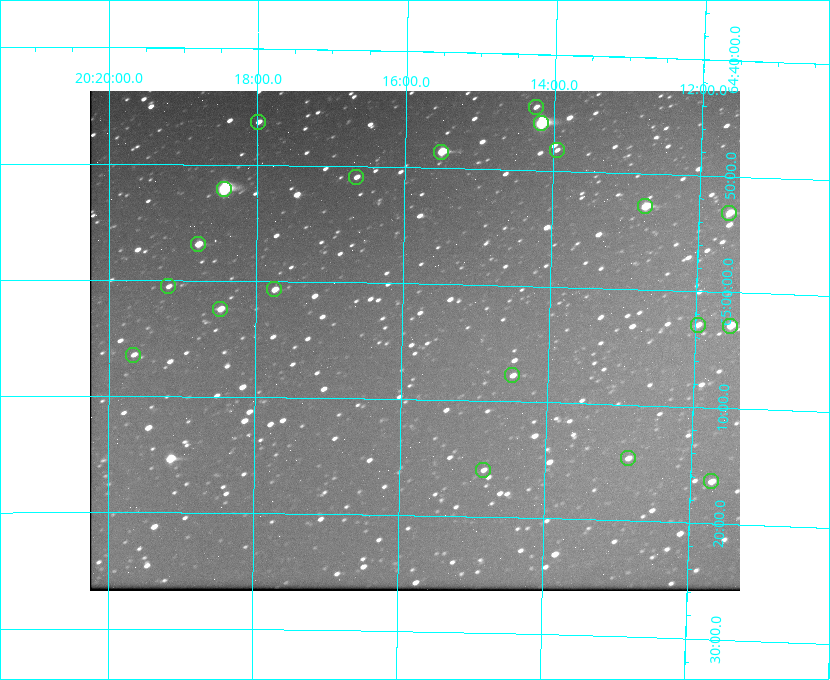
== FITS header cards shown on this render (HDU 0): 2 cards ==
NAXIS1  =                  650 / Width of table row in bytes
NAXIS2  =                  500 / Number of rows in table

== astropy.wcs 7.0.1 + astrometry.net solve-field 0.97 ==
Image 650 x 500 px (HDU 0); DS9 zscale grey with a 90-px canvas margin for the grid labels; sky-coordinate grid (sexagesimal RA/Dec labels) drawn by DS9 from the SOLVED WCS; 20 Tycho-2 reference stars matched to detected sources circled (green)
Header WCS: none
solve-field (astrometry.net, Tycho-2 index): SOLVED blind (the file carries no WCS)
Solved WCS: RA---TAN-SIP/DEC--TAN-SIP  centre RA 20:15:50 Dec +65:05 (303.96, +65.08 deg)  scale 5.18 arcsec/px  FOV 56.1' x 43.1'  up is +179 deg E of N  parity flipped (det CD > 0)
(file carries no celestial WCS; the grid is the blind solution)
Tycho-2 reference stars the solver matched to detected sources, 20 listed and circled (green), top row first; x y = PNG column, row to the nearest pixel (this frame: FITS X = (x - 90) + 1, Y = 500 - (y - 91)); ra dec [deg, ICRS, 3 dp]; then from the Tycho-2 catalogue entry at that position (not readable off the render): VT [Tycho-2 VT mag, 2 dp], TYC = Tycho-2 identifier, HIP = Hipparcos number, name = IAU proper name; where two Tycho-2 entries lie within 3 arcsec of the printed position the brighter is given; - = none
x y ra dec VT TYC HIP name
536 107 303.562 +64.742 10.88 4240-278-1 - -
258 122 304.497 +64.771 11.19 4241-1649-1 - -
541 123 303.544 +64.765 7.36 4240-620-1 99731 -
557 150 303.488 +64.804 11.29 4240-68-1 - -
441 152 303.878 +64.810 8.93 4240-794-1 - -
356 177 304.164 +64.849 10.65 4240-315-1 - -
224 189 304.612 +64.868 7.89 4241-1703-1 100101 -
645 206 303.184 +64.880 9.02 4240-488-1 - -
729 213 302.897 +64.886 9.40 4240-717-1 - -
198 244 304.698 +64.948 10.27 4241-1684-1 - -
168 286 304.798 +65.009 11.15 4241-1628-1 - -
274 289 304.437 +65.012 10.41 4241-1775-1 - -
220 309 304.620 +65.041 10.25 4241-1573-1 - -
698 325 302.992 +65.048 11.44 4240-88-1 - -
730 326 302.882 +65.048 10.25 4240-98-1 - -
133 355 304.916 +65.107 11.17 4241-1518-1 - -
512 375 303.620 +65.129 11.18 4240-34-1 - -
628 458 303.217 +65.244 11.17 4240-236-1 - -
483 470 303.713 +65.266 11.45 4240-564-1 - -
711 481 302.928 +65.273 10.74 4240-760-1 - -